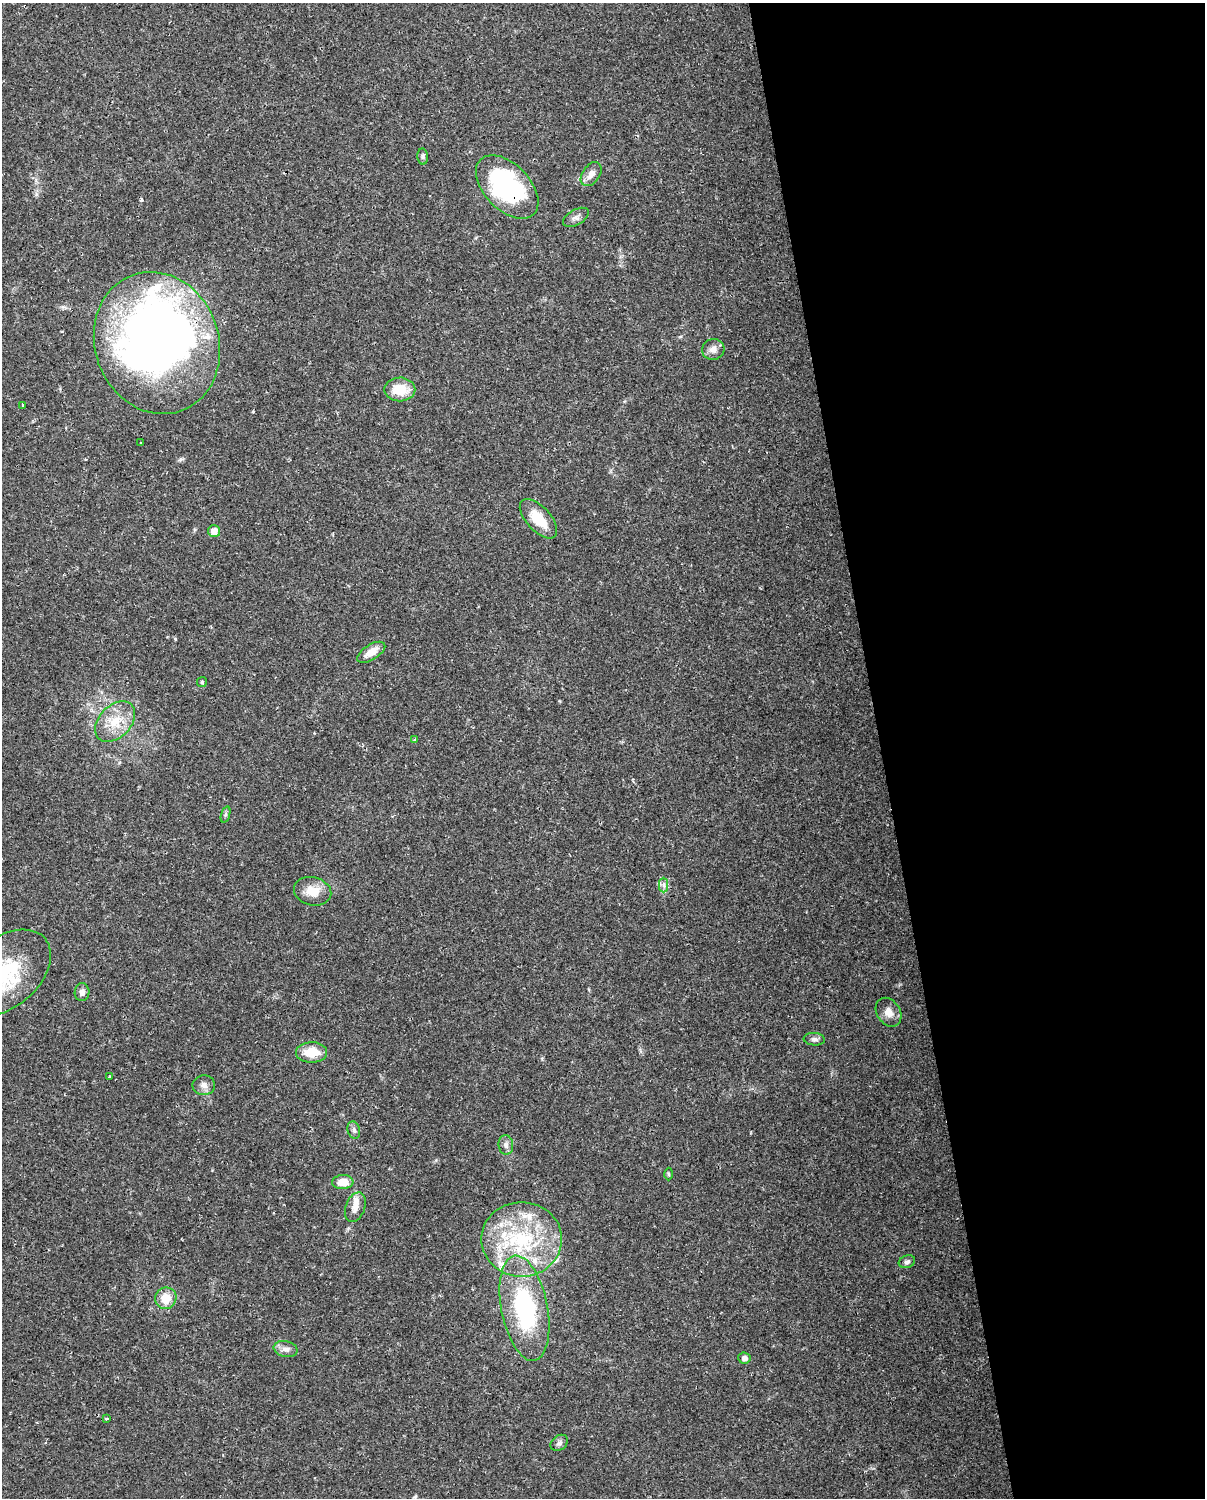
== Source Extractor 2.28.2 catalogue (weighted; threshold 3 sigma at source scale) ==
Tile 8 of 4 x 3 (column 4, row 2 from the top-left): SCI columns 3610-4812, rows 1524-3019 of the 4812 x 4588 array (HDU 1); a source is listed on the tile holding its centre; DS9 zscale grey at full resolution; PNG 1207 x 1500 px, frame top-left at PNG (2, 3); each listed source drawn as its Kron ellipse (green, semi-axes under 4 px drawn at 4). Shown black and unused: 27% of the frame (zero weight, under 2 of 3 exposures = <1% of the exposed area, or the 3 px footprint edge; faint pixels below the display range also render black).
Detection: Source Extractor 2.28.2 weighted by HDU 2 'WHT'; one run over the whole footprint, this tile lists its part. Background 0.0362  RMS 0.0036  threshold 0.0163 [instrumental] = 3 sigma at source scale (4.5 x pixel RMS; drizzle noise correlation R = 1.50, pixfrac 1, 0.0396/0.0396 arcsec/px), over >= 5 px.
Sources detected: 44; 1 inside a brighter object's white glare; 1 cosmic-ray / hot-pixel residue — neither listed nor drawn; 4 inside a brighter listed object's ellipse — not listed separately; the other 38 listed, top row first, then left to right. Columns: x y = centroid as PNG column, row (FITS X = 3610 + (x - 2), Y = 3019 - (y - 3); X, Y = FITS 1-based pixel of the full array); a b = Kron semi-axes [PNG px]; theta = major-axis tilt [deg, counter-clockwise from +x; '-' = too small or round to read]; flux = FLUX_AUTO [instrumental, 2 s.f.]
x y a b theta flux
423 157 8 5 -84 0.76
591 174 13 8 55 2.7
507 187 38 22 -46 55
576 217 14 7 29 1.6
157 343 72 62 -70 250
713 349 11 10 - 2.4
400 389 15 12 1 8
23 405 3 3 - 0.44
141 443 3 3 - 0.47
538 519 24 12 -48 9
214 531 6 6 - 3.5
371 652 16 7 32 4.4
202 682 5 5 - 0.54
115 722 23 16 46 8.9
415 739 4 3 - 0.37
225 814 8 3 71 0.63
664 885 7 4 -90 1
313 891 19 14 -14 5.9
4 973 54 34 40 35
82 992 9 7 89 1.9
889 1012 15 11 -57 3.2
814 1039 10 6 -5 1.2
312 1052 15 10 1 7.2
110 1077 3 3 - 0.47
204 1085 11 10 - 2
354 1130 9 6 -72 1.1
506 1145 10 7 -84 1.6
668 1174 6 4 -88 0.45
343 1182 11 7 4 4.8
355 1207 15 9 71 3.6
522 1239 40 37 0 37
907 1262 8 6 21 1.1
166 1298 11 10 - 6.1
524 1308 53 23 -79 44
286 1349 12 8 -14 2
744 1358 6 5 - 1.4
107 1418 3 3 - 0.55
559 1443 9 7 36 1.2
Overlapping masked pixels (flux is a lower limit): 2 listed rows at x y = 507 187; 157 343
Isophote crosses this tile's border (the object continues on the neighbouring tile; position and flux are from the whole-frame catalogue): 1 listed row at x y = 4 973